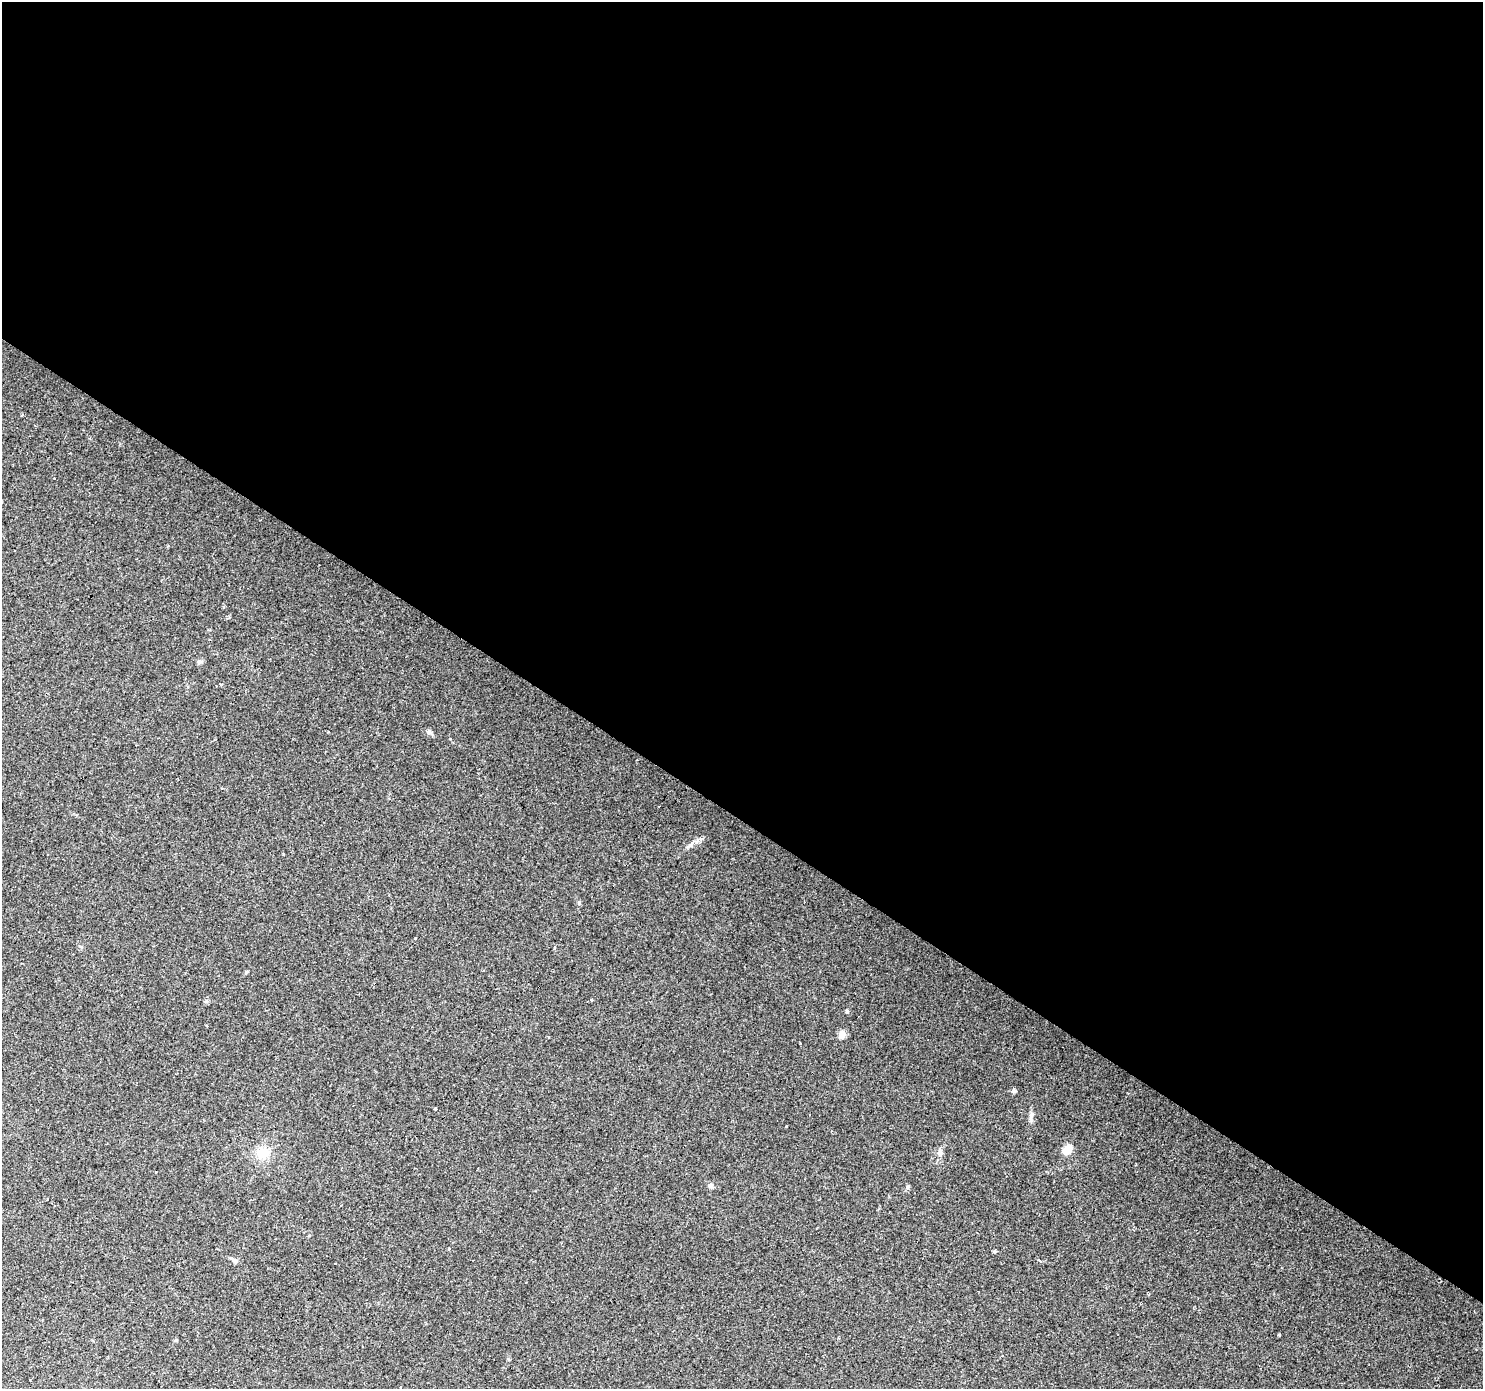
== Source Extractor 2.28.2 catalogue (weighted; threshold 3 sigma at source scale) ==
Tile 3 of 4 x 4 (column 3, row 1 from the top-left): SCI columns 2967-4447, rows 4413-5799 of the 5927 x 5983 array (HDU 1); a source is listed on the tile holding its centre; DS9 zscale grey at full resolution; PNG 1485 x 1391 px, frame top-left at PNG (2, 2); no overlay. Shown black and unused: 59% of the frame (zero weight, under 2 of 3 exposures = <1% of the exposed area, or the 3 px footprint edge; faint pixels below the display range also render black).
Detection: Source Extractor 2.28.2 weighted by HDU 2 'WHT'; one run over the whole footprint, this tile lists its part. Background 0.0516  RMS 0.0052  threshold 0.0234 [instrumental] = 3 sigma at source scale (4.5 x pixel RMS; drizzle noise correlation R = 1.50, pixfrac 1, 0.0396/0.0396 arcsec/px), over >= 5 px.
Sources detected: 33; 3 cosmic-ray / hot-pixel residue — not listed; the other 30 listed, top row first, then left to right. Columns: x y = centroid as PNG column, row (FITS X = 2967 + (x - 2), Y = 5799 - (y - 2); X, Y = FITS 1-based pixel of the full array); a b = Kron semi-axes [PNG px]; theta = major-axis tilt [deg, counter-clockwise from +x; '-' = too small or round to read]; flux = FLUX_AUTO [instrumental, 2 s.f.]
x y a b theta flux
22 415 4 3 - 0.57
199 662 7 5 15 1.1
221 684 3 3 - 3.1
429 732 8 6 -12 1.3
690 846 9 4 22 1.5
47 855 2 2 - 0.46
579 903 5 4 - 0.61
415 938 3 3 - 0.86
555 948 4 3 - 0.85
591 1000 3 3 - 0.74
847 1011 4 4 - 0.94
206 1026 3 2 - 0.94
842 1034 5 4 - 11
1014 1091 7 5 14 1
435 1109 3 3 - 2.9
1031 1116 19 4 87 1.9
786 1126 3 3 - 1.2
1067 1150 8 6 54 8.3
263 1153 16 13 17 9
940 1153 9 7 84 2.3
710 1185 6 6 - 1.5
908 1187 5 5 - 0.78
48 1199 3 3 - 0.78
994 1251 5 4 - 0.54
234 1260 9 5 -20 1.3
1039 1260 3 3 - 3.1
335 1264 3 3 - 1.1
1279 1335 3 3 - 1.7
838 1338 3 3 - 0.8
400 1387 3 3 - 0.78
Isophote crosses this tile's border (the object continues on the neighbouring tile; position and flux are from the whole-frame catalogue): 1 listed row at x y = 400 1387
Unlisted compact peaks at least as high as the median listed source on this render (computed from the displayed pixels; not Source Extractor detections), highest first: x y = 450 739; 800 1043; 246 972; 508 1359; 206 1001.